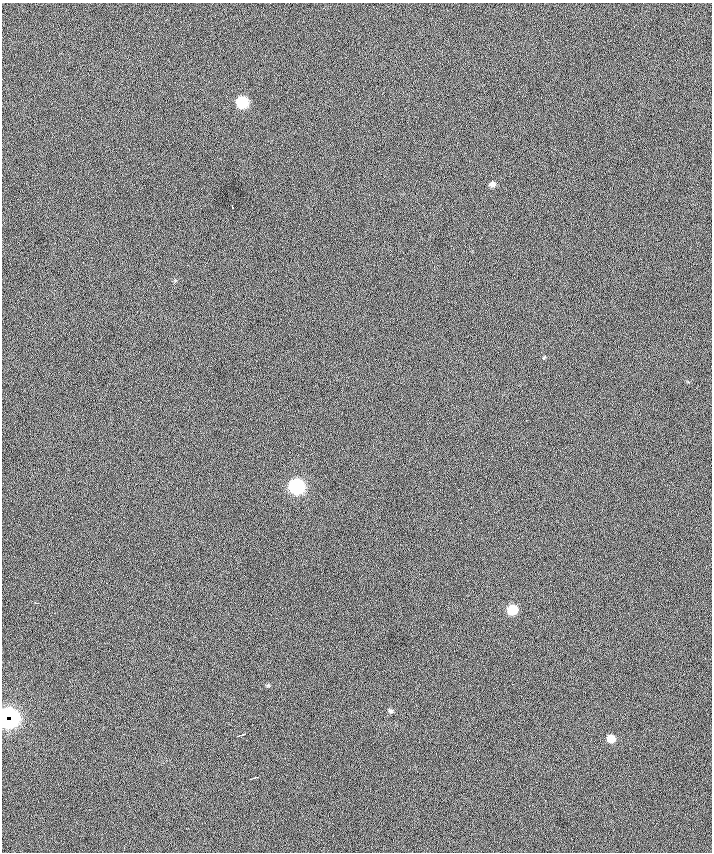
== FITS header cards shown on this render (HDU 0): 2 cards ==
NAXIS1  =                  710 /
NAXIS2  =                  850 /

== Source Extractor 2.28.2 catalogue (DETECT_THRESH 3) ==
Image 710 x 850 px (HDU 0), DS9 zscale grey, 1 PNG px = 1 image px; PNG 714 x 854 px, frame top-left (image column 1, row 850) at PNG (2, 3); no overlay
Background -6.97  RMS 43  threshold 129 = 3 sigma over >= 5 px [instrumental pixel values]
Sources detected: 11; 1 with non-positive FLUX_AUTO (blend fragments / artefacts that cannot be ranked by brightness) is not listed; the other 10 listed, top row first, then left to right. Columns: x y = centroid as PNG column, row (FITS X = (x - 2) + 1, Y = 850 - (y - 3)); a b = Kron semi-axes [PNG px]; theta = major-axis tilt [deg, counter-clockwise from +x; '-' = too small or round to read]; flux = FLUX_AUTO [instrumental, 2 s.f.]
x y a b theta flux
242 102 8 7 - 150000
492 184 7 6 - 10000
232 207 3 2 - 2100
297 486 9 8 - 470000
512 610 8 7 - 74000
390 711 6 6 - 5700
9 716 13 12 - 570000
241 735 5 2 - 3500
611 738 7 7 - 32000
255 777 7 2 10 3700
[1 non-positive-flux detection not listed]